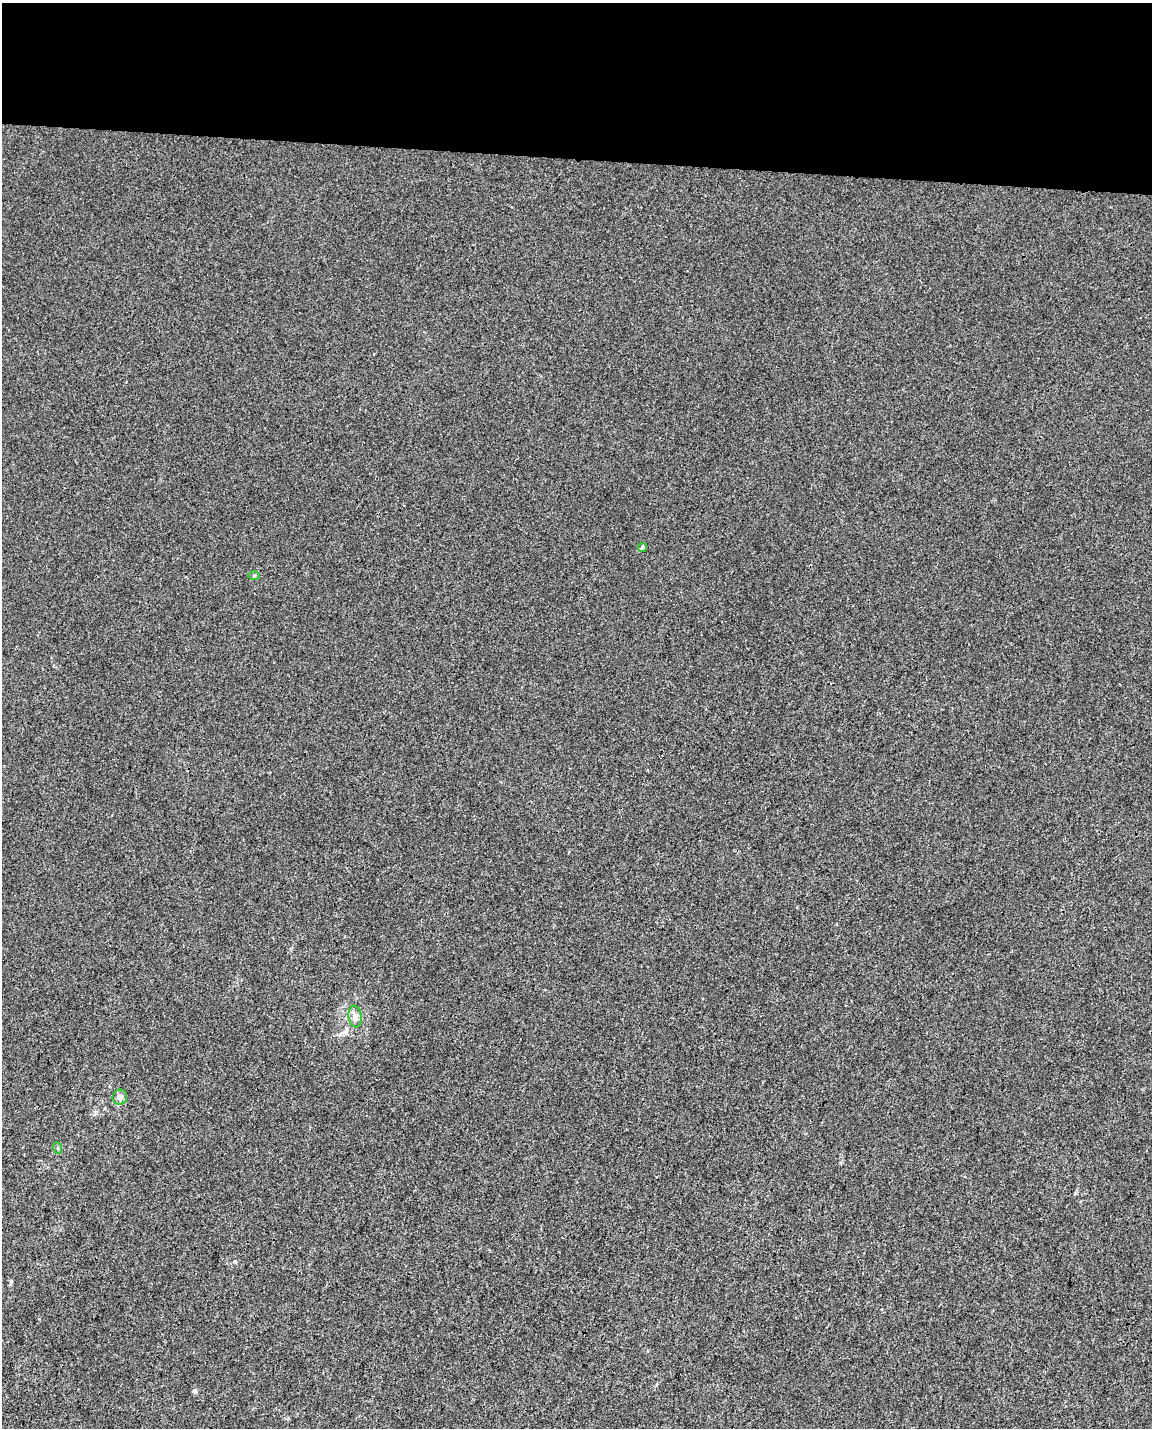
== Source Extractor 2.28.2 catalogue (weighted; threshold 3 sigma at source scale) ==
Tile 3 of 4 x 3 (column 3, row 1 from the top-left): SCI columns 2319-3468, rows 3194-4619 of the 4626 x 4904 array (HDU 1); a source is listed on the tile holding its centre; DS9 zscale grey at full resolution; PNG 1154 x 1430 px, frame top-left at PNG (2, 3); each listed source drawn as its Kron ellipse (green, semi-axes under 4 px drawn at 4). Shown black and unused: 11% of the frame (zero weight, under 3 of 4 exposures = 5% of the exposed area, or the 3 px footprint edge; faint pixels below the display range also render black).
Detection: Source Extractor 2.28.2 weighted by HDU 2 'WHT'; one run over the whole footprint, this tile lists its part. Background -7.69e-04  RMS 0.005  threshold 0.0223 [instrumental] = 3 sigma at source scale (4.5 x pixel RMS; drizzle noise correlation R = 1.50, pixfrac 1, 0.0396/0.0396 arcsec/px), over >= 5 px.
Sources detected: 5; all 5 listed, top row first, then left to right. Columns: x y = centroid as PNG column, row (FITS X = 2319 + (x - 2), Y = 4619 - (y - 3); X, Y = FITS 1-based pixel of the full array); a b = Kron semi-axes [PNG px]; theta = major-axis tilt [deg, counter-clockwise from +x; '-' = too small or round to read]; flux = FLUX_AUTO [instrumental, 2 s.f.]
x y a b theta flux
642 548 4 4 - 1.1
254 575 5 3 - 0.5
355 1017 11 6 -83 2.3
120 1097 7 7 - 2.3
58 1148 6 4 -71 0.61